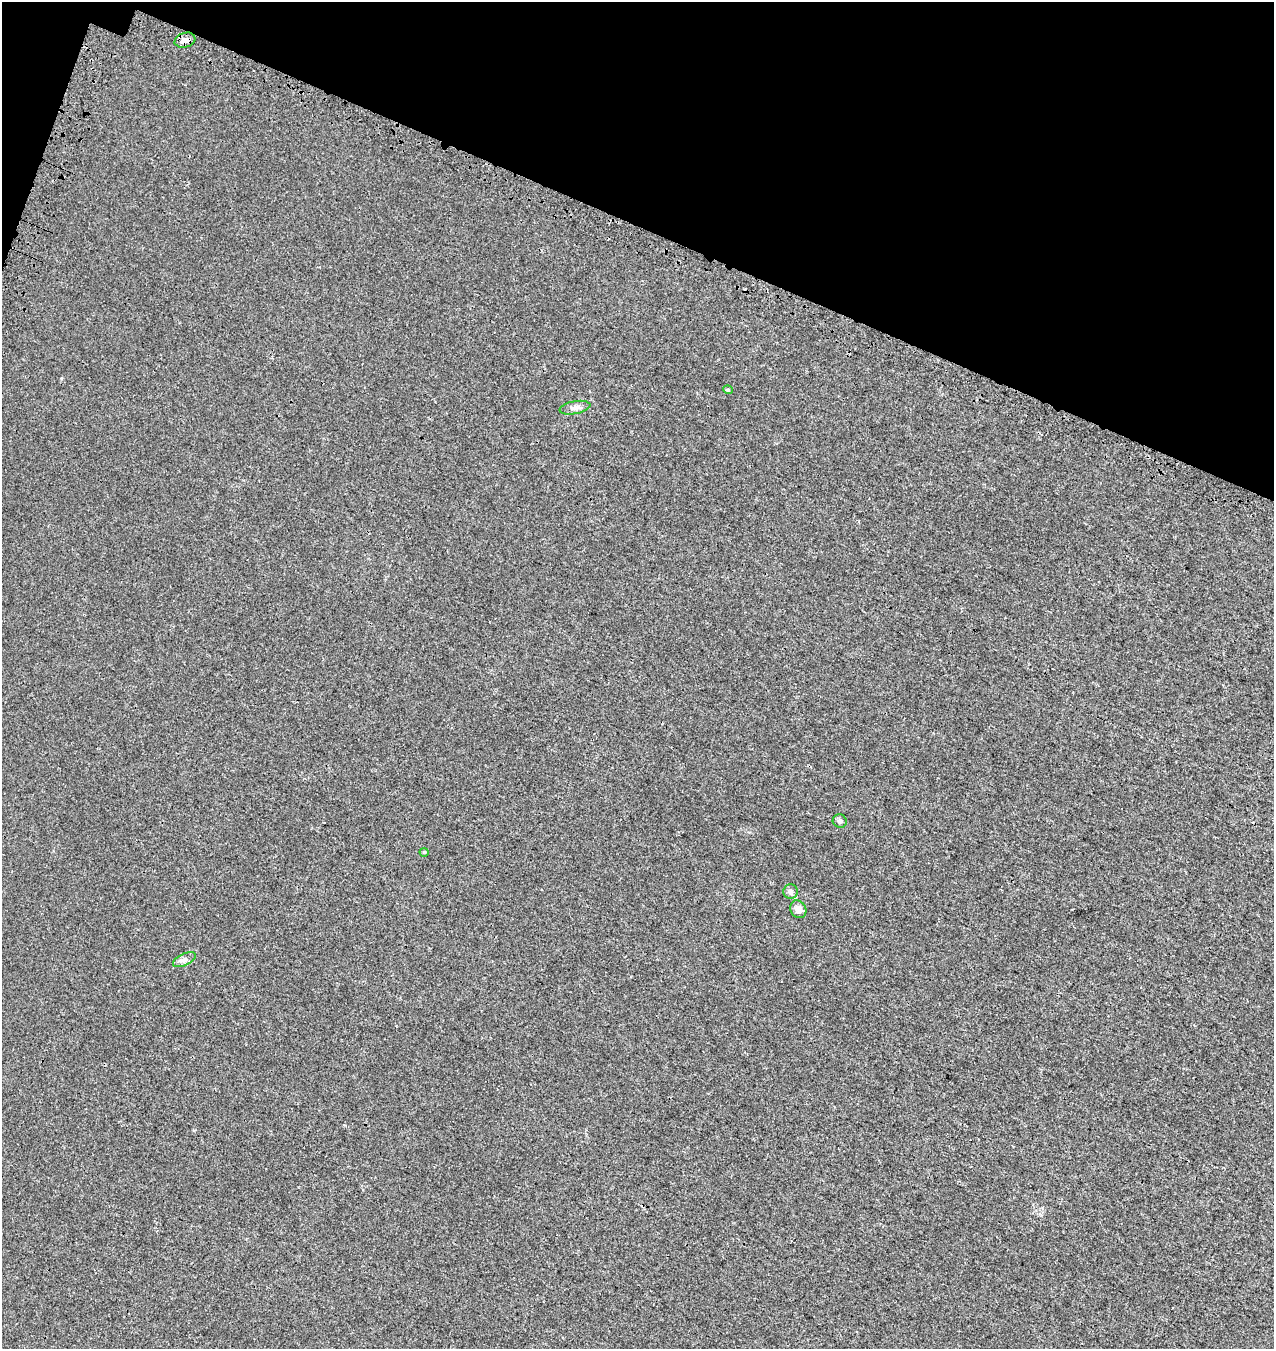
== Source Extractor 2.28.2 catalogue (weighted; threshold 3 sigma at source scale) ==
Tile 2 of 4 x 4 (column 2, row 1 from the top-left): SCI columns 1600-2871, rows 4184-5530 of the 5806 x 5664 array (HDU 1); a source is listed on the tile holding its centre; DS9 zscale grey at full resolution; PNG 1276 x 1351 px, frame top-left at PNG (2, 2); each listed source drawn as its Kron ellipse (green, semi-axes under 4 px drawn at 4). Shown black and unused: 18% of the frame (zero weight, under 3 of 4 exposures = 9% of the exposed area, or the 3 px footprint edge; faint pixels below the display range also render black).
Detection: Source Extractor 2.28.2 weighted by HDU 2 'WHT'; one run over the whole footprint, this tile lists its part. Background 0.00173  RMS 0.0029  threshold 0.013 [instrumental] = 3 sigma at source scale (4.5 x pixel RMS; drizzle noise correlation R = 1.50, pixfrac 1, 0.0396/0.0396 arcsec/px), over >= 5 px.
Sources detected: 8; all 8 listed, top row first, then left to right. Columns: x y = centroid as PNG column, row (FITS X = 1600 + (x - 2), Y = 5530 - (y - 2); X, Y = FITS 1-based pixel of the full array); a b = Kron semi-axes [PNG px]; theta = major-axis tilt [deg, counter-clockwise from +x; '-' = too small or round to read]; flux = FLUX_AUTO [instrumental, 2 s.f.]
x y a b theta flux
185 40 10 7 17 1.6
728 390 5 3 - 0.28
575 408 15 6 10 1.3
840 821 7 6 - 0.79
424 852 4 4 - 0.25
791 892 7 7 - 0.74
798 909 9 8 - 1.7
184 960 12 6 25 1.1